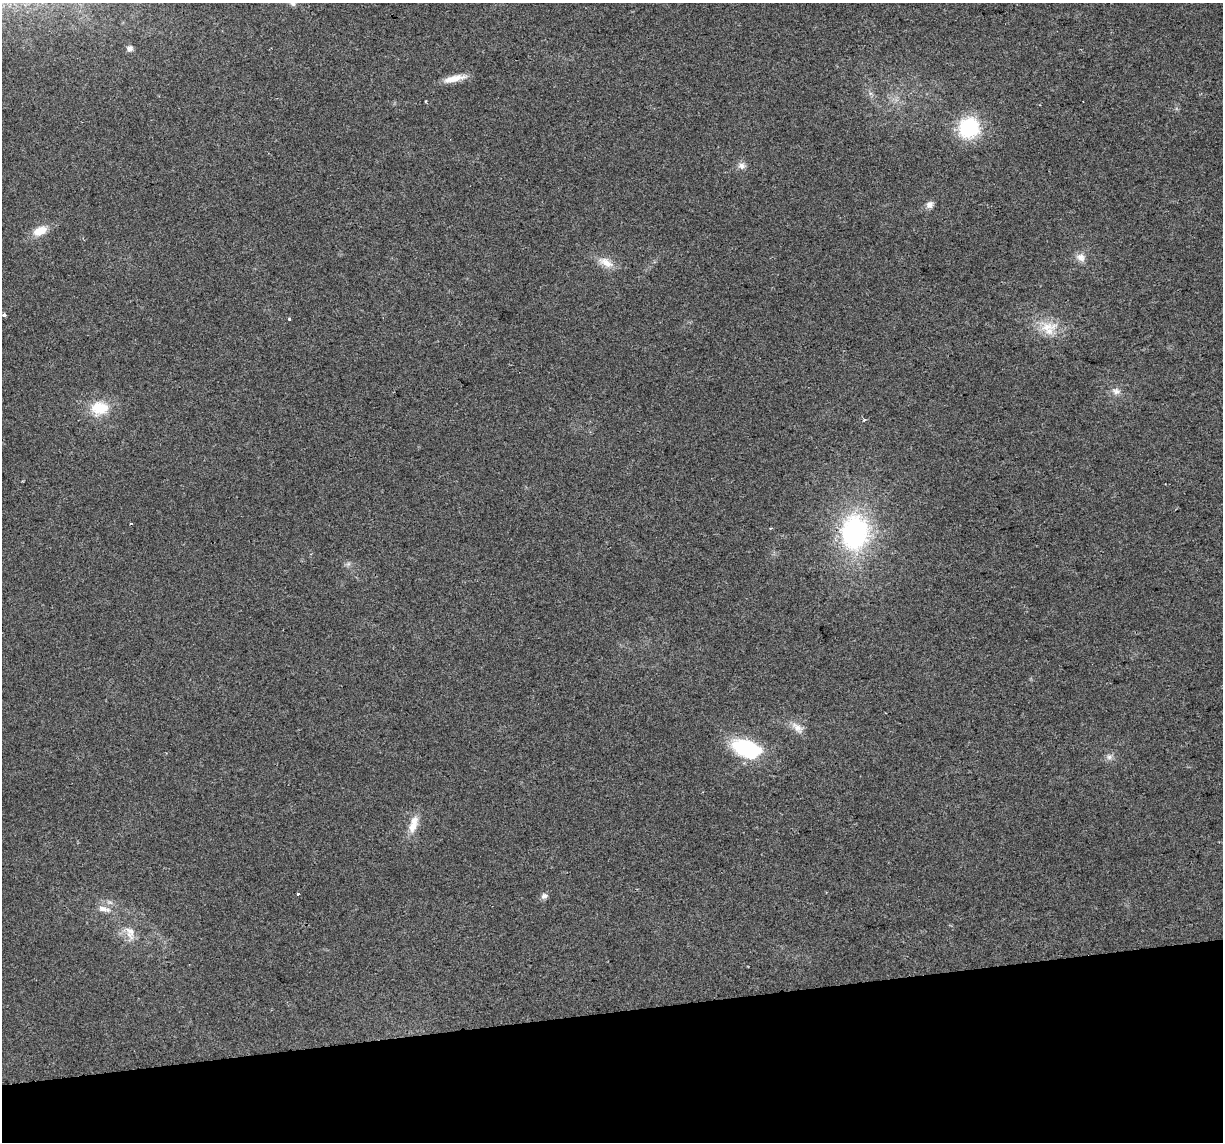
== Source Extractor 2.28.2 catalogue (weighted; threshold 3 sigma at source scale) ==
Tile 14 of 4 x 4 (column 2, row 4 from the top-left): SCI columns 1222-2442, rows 74-1213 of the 4883 x 4659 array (HDU 1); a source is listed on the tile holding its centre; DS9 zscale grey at full resolution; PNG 1225 x 1144 px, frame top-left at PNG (2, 3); no overlay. Shown black and unused: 11% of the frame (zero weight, under 2 of 3 exposures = <1% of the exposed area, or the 3 px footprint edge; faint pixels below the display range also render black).
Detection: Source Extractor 2.28.2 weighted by HDU 2 'WHT'; one run over the whole footprint, this tile lists its part. Background 0.0499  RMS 0.0068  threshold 0.0307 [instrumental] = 3 sigma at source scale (4.5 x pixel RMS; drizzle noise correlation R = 1.50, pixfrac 1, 0.0396/0.0396 arcsec/px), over >= 5 px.
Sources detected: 27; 1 inside a brighter object's white glare — not listed; the other 26 listed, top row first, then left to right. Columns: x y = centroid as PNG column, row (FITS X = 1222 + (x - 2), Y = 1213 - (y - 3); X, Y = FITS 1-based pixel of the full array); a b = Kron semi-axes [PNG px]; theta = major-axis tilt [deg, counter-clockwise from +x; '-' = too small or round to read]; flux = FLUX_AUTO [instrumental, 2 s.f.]
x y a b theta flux
292 3 10 7 -44 2.9
130 48 7 6 - 2.6
454 78 26 7 13 9.3
425 101 3 2 - 0.63
969 128 18 17 - 51
742 166 10 8 -11 3.3
929 205 9 9 - 3.3
40 231 18 10 22 9.9
1081 257 13 10 -30 4.7
606 262 23 10 -30 8.5
4 315 3 3 - 2.5
289 319 3 3 - 0.84
1047 327 28 13 8 15
1116 391 13 9 -7 3.9
100 408 22 17 1 20
770 528 3 2 - 0.92
855 532 34 27 85 120
348 564 7 4 18 1.4
797 728 20 8 -45 6
744 747 29 22 1 40
1109 757 7 7 - 2.3
413 824 26 10 73 9.3
298 894 3 2 - 1.6
544 896 9 7 18 2.4
104 909 19 7 -12 5.4
130 932 20 12 -74 8.8
Isophote crosses this tile's border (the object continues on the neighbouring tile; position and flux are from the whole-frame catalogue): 1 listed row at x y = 292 3